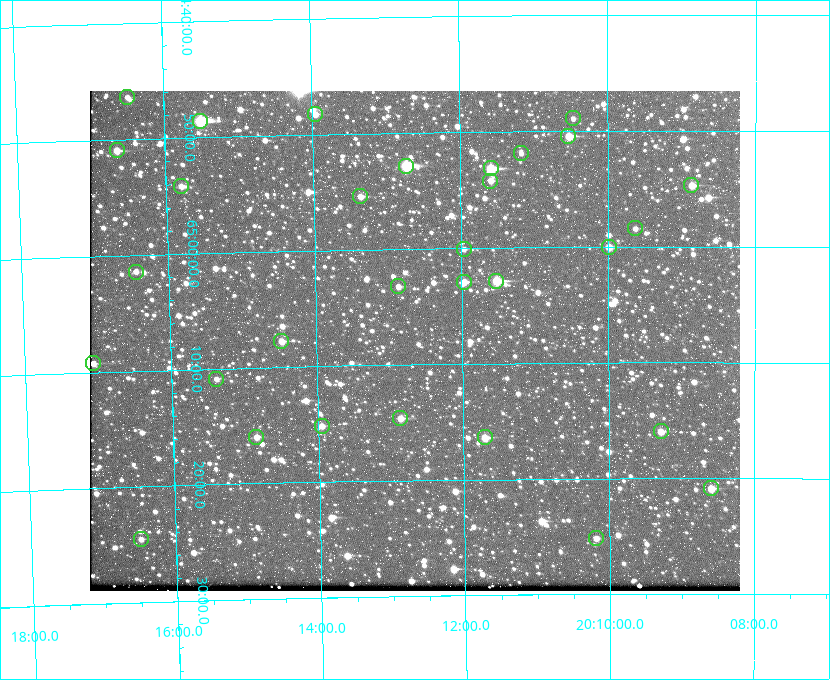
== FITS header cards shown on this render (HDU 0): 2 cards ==
NAXIS1  =                  650 / Width of table row in bytes
NAXIS2  =                  500 / Number of rows in table

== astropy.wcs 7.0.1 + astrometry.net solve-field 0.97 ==
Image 650 x 500 px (HDU 0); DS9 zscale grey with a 90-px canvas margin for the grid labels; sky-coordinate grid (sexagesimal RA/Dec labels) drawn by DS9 from the SOLVED WCS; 31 Tycho-2 reference stars matched to detected sources circled (green)
Header WCS: none
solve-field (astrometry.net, Tycho-2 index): SOLVED blind (the file carries no WCS)
Solved WCS: RA---TAN-SIP/DEC--TAN-SIP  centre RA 20:12:39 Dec +65:08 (303.16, +65.13 deg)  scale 5.18 arcsec/px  FOV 56.1' x 43.2'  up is -179 deg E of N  parity flipped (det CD > 0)
(file carries no celestial WCS; the grid is the blind solution)
Tycho-2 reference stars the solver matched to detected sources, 31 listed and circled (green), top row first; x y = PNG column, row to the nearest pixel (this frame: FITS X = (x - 90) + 1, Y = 500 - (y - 91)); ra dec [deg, ICRS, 3 dp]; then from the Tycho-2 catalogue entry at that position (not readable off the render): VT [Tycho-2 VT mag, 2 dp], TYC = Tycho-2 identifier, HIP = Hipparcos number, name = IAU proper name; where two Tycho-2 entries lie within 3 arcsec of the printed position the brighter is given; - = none
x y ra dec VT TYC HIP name
127 97 304.122 +64.773 12.06 4240-1113-1 - -
315 114 303.488 +64.804 11.29 4240-68-1 - -
573 118 302.617 +64.815 11.97 4240-238-1 - -
200 121 303.878 +64.810 8.93 4240-794-1 - -
568 136 302.633 +64.841 10.69 4240-985-1 - -
117 150 304.164 +64.849 10.65 4240-315-1 - -
521 153 302.794 +64.865 12.51 4240-904-1 - -
406 166 303.184 +64.880 9.02 4240-488-1 - -
491 168 302.897 +64.886 9.40 4240-717-1 - -
490 181 302.899 +64.904 11.91 4240-435-1 - -
691 185 302.216 +64.912 11.03 4240-1279-1 - -
181 186 303.948 +64.903 11.68 4240-549-1 - -
360 196 303.341 +64.923 11.58 4240-148-1 - -
635 228 302.408 +64.974 11.97 4240-686-1 - -
609 247 302.498 +65.000 11.22 4240-149-1 - -
464 249 302.992 +65.001 11.85 4240-479-1 - -
136 272 304.112 +65.024 12.29 4240-364-1 - -
496 281 302.882 +65.048 10.25 4240-98-1 - -
464 282 302.992 +65.048 11.44 4240-88-1 - -
398 286 303.217 +65.054 11.98 4240-166-1 - -
281 341 303.620 +65.129 11.18 4240-34-1 - -
93 363 304.266 +65.154 11.64 4240-724-1 - -
216 379 303.846 +65.181 11.99 4240-1077-1 - -
400 418 303.217 +65.244 11.17 4240-236-1 - -
322 426 303.488 +65.252 12.13 4240-1343-1 - -
661 431 302.323 +65.266 11.19 4240-188-1 - -
256 437 303.713 +65.266 11.45 4240-564-1 - -
485 437 302.928 +65.273 10.74 4240-760-1 - -
711 488 302.149 +65.348 11.48 4240-952-1 - -
596 538 302.546 +65.419 11.91 4240-28-1 - -
141 539 304.121 +65.408 11.90 4240-305-1 - -